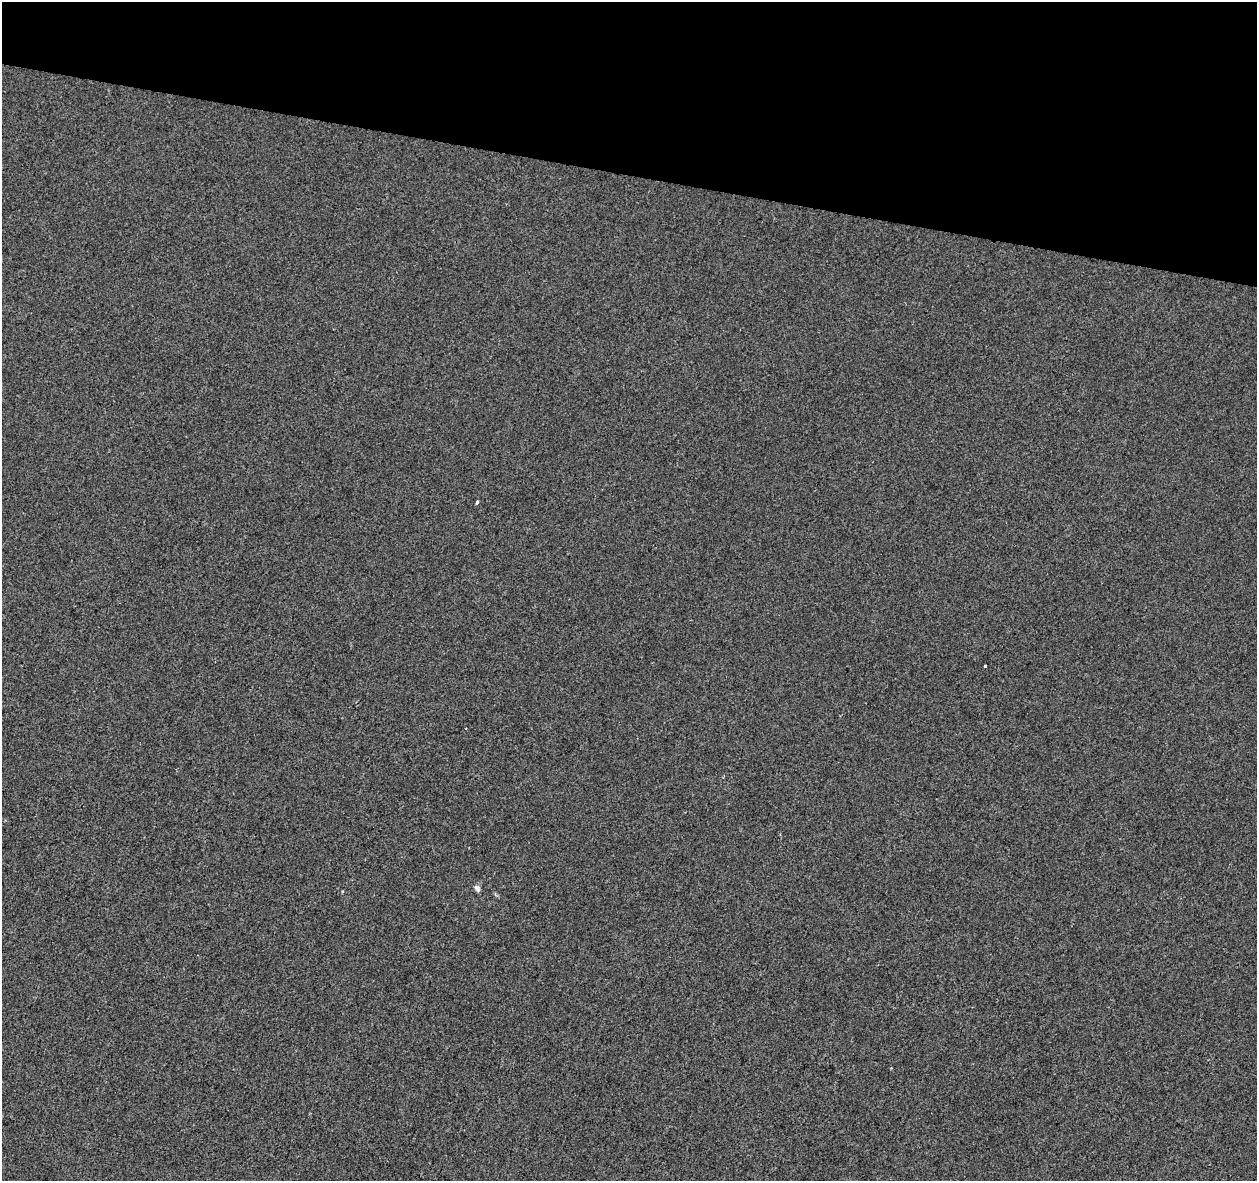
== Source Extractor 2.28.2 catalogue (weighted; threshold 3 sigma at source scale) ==
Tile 2 of 4 x 4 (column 2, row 1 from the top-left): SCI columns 1263-2517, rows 3821-4999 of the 5028 x 5221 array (HDU 1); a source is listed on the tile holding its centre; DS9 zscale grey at full resolution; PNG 1259 x 1183 px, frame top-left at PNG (2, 2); no overlay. Shown black and unused: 15% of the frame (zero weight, under 2 of 3 exposures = <1% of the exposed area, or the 3 px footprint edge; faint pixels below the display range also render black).
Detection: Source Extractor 2.28.2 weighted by HDU 2 'WHT'; one run over the whole footprint, this tile lists its part. Background -0.00104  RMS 0.0042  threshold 0.0188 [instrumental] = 3 sigma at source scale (4.5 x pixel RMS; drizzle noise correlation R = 1.50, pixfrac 1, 0.0396/0.0396 arcsec/px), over >= 5 px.
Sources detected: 3; all 3 listed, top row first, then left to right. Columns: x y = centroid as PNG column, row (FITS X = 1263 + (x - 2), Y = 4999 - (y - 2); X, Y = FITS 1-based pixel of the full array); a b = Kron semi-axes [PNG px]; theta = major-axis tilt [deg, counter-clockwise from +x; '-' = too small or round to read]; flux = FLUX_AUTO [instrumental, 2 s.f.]
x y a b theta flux
477 502 4 3 - 1.2
985 666 3 3 - 2.7
477 888 9 6 -57 1.3